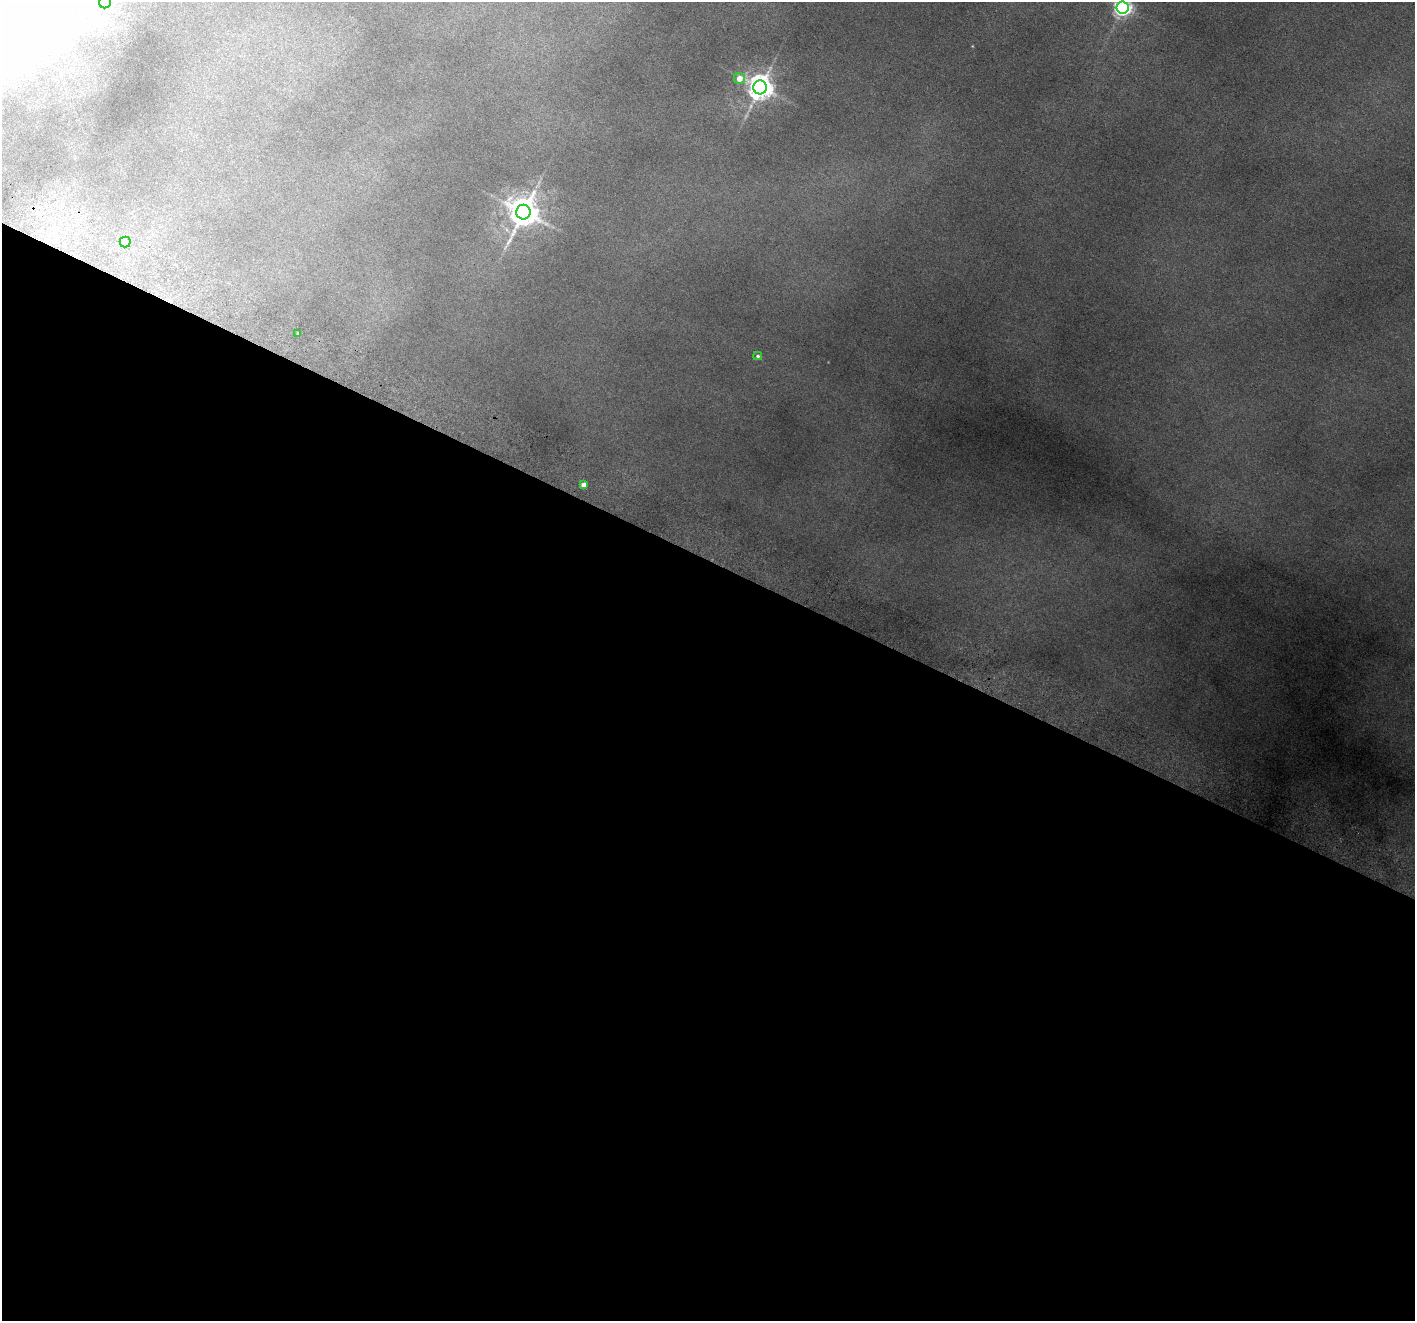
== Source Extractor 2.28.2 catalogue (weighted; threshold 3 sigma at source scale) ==
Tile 14 of 4 x 4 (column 2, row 4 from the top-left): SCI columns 1462-2874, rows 188-1506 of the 5748 x 5788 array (HDU 1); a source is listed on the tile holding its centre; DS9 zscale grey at full resolution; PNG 1417 x 1323 px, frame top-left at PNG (2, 2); each listed source drawn as its Kron ellipse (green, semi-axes under 4 px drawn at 4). Shown black and unused: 58% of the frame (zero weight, under 5 of 9 exposures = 3% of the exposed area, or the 3 px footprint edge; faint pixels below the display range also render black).
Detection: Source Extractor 2.28.2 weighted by HDU 2 'WHT'; one run over the whole footprint, this tile lists its part. Background 0.047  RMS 0.0046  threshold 0.0189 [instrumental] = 3 sigma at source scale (4.09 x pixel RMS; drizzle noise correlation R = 1.36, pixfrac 0.8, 0.05/0.05 arcsec/px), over >= 5 px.
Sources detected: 9; all 9 listed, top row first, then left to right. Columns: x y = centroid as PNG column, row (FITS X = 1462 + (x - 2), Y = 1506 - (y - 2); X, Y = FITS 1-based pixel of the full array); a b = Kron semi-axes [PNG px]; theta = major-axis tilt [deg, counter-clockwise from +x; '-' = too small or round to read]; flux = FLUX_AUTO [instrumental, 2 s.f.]
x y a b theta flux
105 2 6 6 - 1.1
1122 8 6 6 - 120
739 79 5 5 - 2.9
760 87 7 7 - 270
523 212 7 7 - 400
125 242 5 5 - 0.77
298 333 3 3 - 0.57
758 356 4 4 - 0.46
583 485 4 4 - 1.8
Isophote crosses this tile's border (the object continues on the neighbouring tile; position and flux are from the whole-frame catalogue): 2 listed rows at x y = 105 2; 1122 8